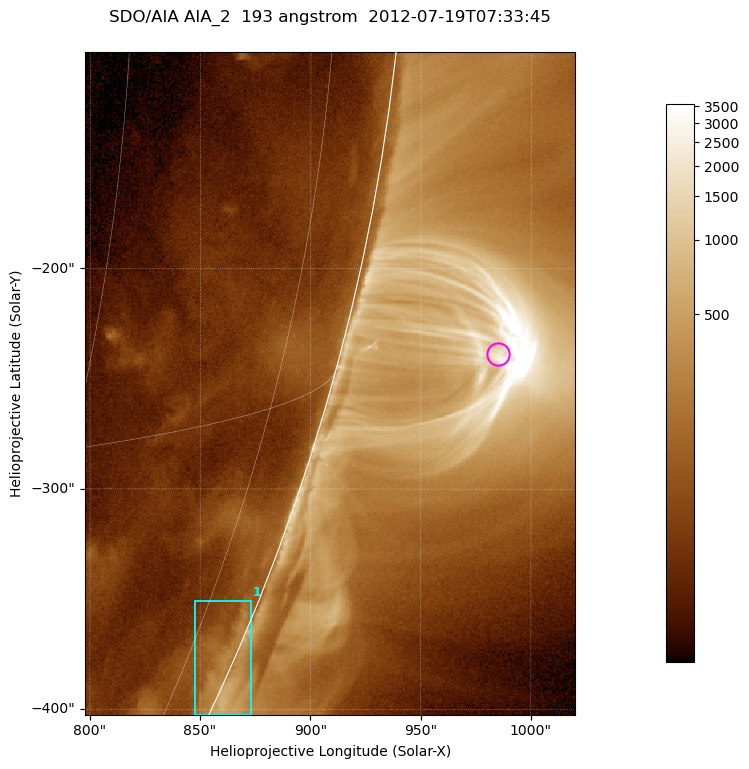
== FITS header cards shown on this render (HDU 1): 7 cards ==
TELESCOP= 'SDO/AIA '           / For AIA: SDO/AIA
INSTRUME= 'AIA_2   '           / For AIA: AIA_ATA1, AIA_ATA2, AIA_ATA3 or AIA_AT
WAVELNTH=                  193 / [angstrom] Wavelength
WAVEUNIT= 'angstrom'           / Wavelength unit: angstrom
DATE-OBS= '2012-07-19T07:33:45.264' / [ISO] Date when observation started; ISO 8
CTYPE1  = 'HPLN-TAN'           / CTYPE1; Typically HPLN
CTYPE2  = 'HPLT-TAN'           / CTYPE2; Typically HPLT

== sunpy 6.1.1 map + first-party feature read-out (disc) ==
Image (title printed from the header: SDO/AIA AIA_2  193 angstrom  2012-07-19T07:33:45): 370 x 500 px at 0.601 arcsec/px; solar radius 944 arcsec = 1572 px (partial field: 1.2% of the solar disc is inside the frame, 48% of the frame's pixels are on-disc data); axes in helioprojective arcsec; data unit not stated in the header (colour bar unlabelled)
Orientation: roll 0.0564 deg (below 1 deg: not rotated)
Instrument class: DISC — disc imager (sunpy class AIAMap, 193 A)
Bright regions (active regions / flare kernels): reference = the on-disc median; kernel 3 px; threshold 5 sigma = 113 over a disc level ~55.9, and >= 1.15x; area >= 185 px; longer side >= 4 px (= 2.4 arcsec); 1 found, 1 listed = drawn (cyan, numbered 1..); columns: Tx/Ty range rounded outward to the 2 arcsec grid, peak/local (2 s.f.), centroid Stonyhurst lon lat
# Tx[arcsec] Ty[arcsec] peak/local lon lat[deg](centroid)
1 848..874 -404..-350 8.6 +82 -23
Off-limb structures (1.02-1.3 R_sun): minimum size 92 px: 2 found; the strongest spans PA ~250..260 deg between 1.02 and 1.14 R_sun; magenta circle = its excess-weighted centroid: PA ~255 deg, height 1.07 R_sun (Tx ~984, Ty ~-238 arcsec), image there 11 x the reference